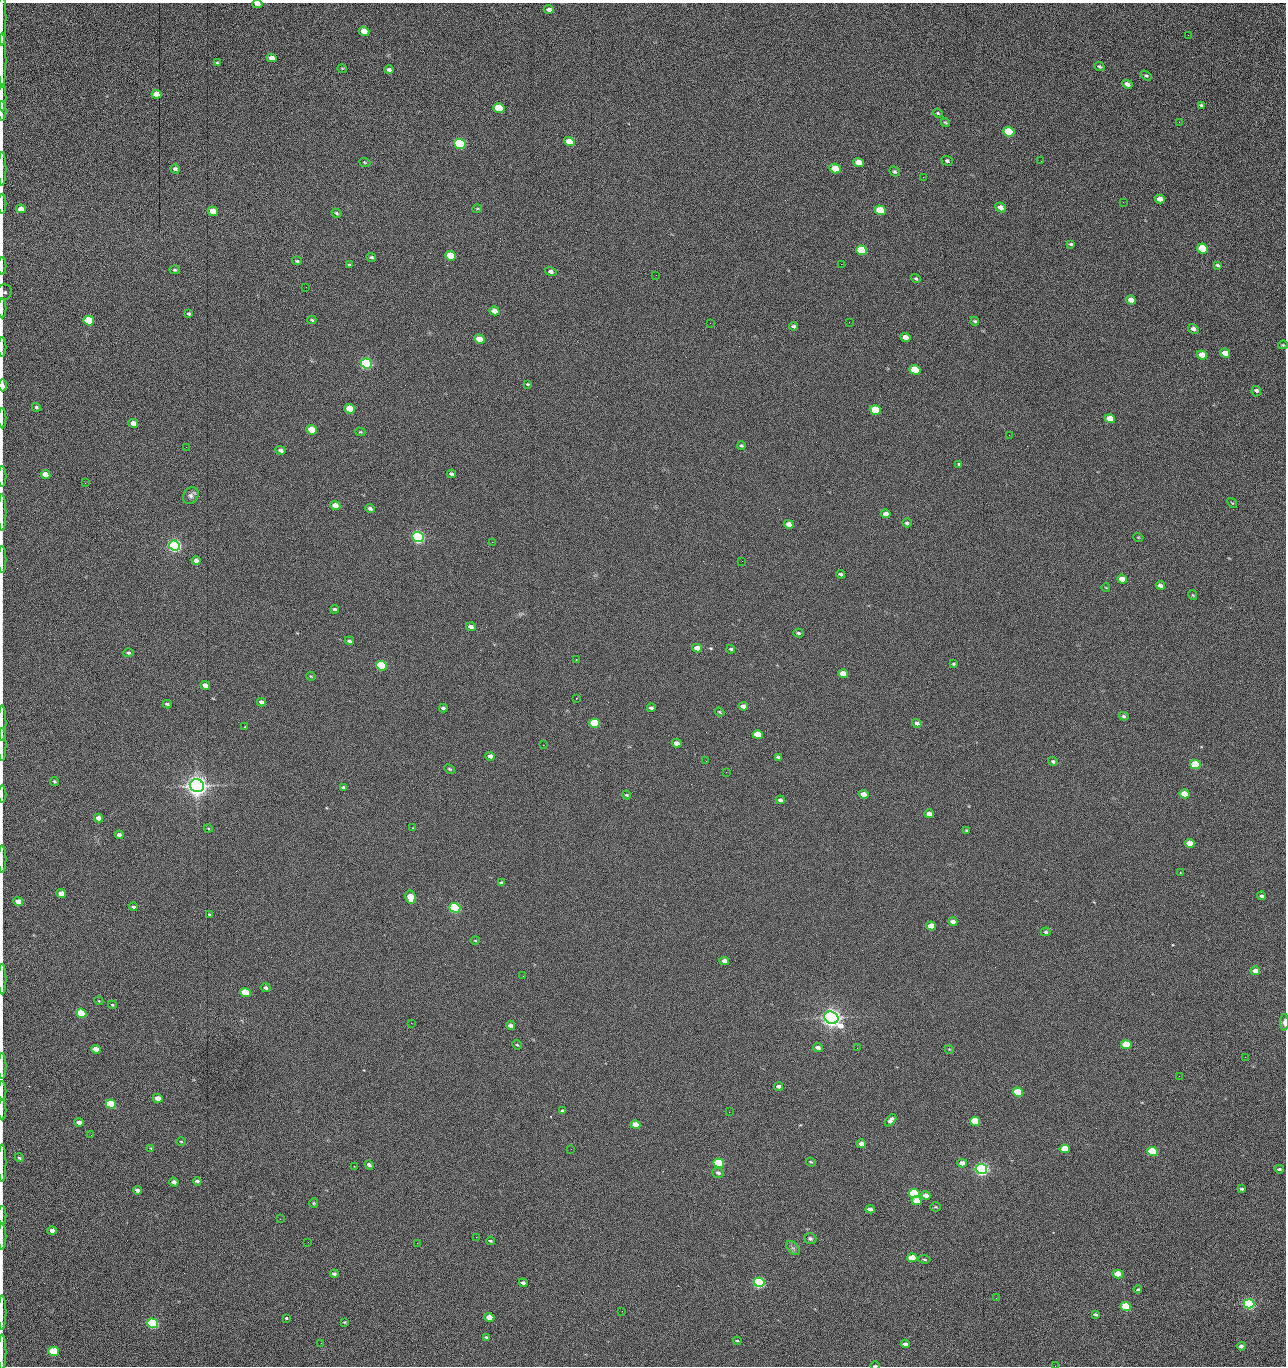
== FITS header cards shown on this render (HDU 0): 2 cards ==
NAXIS1  =                 1284 /fastest changing axis
NAXIS2  =                 1364 /next to fastest changing axis

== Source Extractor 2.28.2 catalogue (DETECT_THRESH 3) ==
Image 1284 x 1364 px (HDU 0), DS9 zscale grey, 1 PNG px = 1 image px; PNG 1288 x 1368 px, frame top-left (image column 1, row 1364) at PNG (2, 3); each listed source drawn as its Kron ellipse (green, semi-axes under 4 px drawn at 4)
Background 160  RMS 15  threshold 46.1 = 3 sigma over >= 5 px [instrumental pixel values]
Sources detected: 279; all 279 listed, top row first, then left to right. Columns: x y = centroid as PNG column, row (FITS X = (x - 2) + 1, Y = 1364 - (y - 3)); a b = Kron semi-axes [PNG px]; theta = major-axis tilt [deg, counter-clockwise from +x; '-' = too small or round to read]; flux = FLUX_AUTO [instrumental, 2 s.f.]
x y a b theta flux
257 4 5 3 - 5.6e+03
549 9 5 4 - 3.6e+03
2 18 28 2 90 4.1e+03
364 31 5 4 - 1.3e+04
1188 35 2 2 - 7.8e+02
271 58 5 4 - 5.2e+03
2 60 27 2 90 5.5e+03
217 63 4 3 - 1.0e+03
1100 67 6 4 -25 1.8e+03
342 68 5 3 - 8.0e+02
389 70 4 3 - 2.8e+03
1146 75 6 4 -33 1.5e+03
1127 84 5 4 - 4.5e+03
156 94 5 4 - 1.4e+04
2 97 14 2 90 2.2e+03
1201 105 4 3 - 2.0e+03
499 108 5 4 - 4.2e+04
2 111 10 2 90 1.9e+03
938 113 5 4 - 1.2e+03
945 122 5 3 - 1.2e+03
1179 122 3 2 - 8.8e+02
1009 132 6 5 - 6.0e+04
569 141 5 4 - 1.4e+04
460 144 6 5 - 1.6e+05
947 161 5 4 - 1.8e+03
1041 161 2 2 - 1.2e+03
365 162 6 3 -21 1.1e+03
858 162 5 4 - 1.2e+04
835 168 5 4 - 2.8e+04
2 169 17 2 90 3.2e+03
175 169 5 4 - 2.6e+03
894 172 5 4 - 1.5e+03
923 177 2 2 - 1.2e+04
1160 199 5 4 - 6.3e+03
1123 202 2 2 - 5.5e+02
2 204 10 2 90 1.9e+03
1001 207 5 4 - 5.8e+03
21 209 5 4 - 1.0e+04
477 209 5 3 - 8.7e+02
880 210 6 4 -19 5.1e+04
213 211 5 4 - 2.0e+04
336 213 5 4 - 1.6e+03
1071 244 4 3 - 1.4e+03
1202 249 5 5 - 4.3e+04
862 250 6 5 - 1.0e+05
450 256 5 4 - 4.0e+04
371 257 5 3 - 1.6e+03
297 261 5 3 - 1.5e+03
841 264 2 2 - 1.8e+04
350 265 4 3 - 1.8e+03
1217 265 4 3 - 1.8e+03
2 266 9 2 90 1.4e+03
175 270 5 4 - 1.5e+03
551 272 6 4 -16 2.9e+03
656 275 2 2 - 5.5e+02
916 279 5 4 - 1.6e+03
306 287 2 2 - 4.5e+02
4 292 8 7 - 2.5e+03
1131 300 5 4 - 7.5e+03
2 308 10 2 90 1.8e+03
494 311 5 4 - 9.2e+03
189 314 4 3 - 1.7e+03
312 320 4 3 - 1.3e+03
89 321 5 4 - 1.0e+05
975 321 4 3 - 1.5e+03
849 322 2 2 - 4.2e+02
710 323 2 2 - 2.2e+03
794 326 4 3 - 2.1e+03
1193 329 5 4 - 3.9e+03
905 337 5 4 - 7.5e+03
479 339 5 4 - 1.5e+04
1283 345 5 3 - 9.9e+02
2 347 10 2 90 1.6e+03
1225 353 5 4 - 1.1e+04
1202 355 5 4 - 1.6e+04
366 363 6 5 - 3.0e+05
915 370 5 4 - 5.7e+04
528 384 3 3 - 1.1e+03
3 385 6 2 -88 1.0e+04
1256 391 5 4 - 3.4e+03
36 407 5 4 - 1.8e+03
350 409 5 4 - 3.7e+04
875 410 5 4 - 5.9e+04
2 418 10 2 90 1.8e+03
1110 419 5 4 - 1.9e+04
133 423 5 4 - 8.3e+03
312 430 5 4 - 2.9e+04
360 432 5 4 - 1.1e+03
1009 435 2 2 - 2.1e+03
741 446 4 3 - 1.6e+03
186 447 2 2 - 2.1e+03
281 450 5 4 - 3.8e+03
958 465 3 3 - 4.3e+03
45 474 5 4 - 1.2e+04
451 474 4 3 - 2.4e+03
2 477 10 2 90 1.6e+03
85 483 2 2 - 7.0e+02
191 496 9 7 56 3.7e+03
1232 503 5 3 - 8.9e+02
335 505 5 4 - 9.9e+03
370 508 5 3 - 2.6e+03
2 512 18 2 90 2.9e+03
886 514 5 4 - 5.5e+03
907 523 5 4 - 1.9e+03
789 524 5 4 - 8.5e+03
418 537 6 5 - 5.0e+05
1138 537 5 3 - 8.4e+02
492 542 3 2 - 1.8e+03
174 546 6 5 - 5.3e+05
2 560 13 2 90 2.5e+03
196 561 4 4 - 4.0e+03
742 561 2 2 - 4.8e+02
840 574 4 3 - 1.7e+03
1122 579 5 4 - 1.3e+04
1160 585 4 4 - 4.0e+03
1106 588 4 2 - 6.7e+02
1193 595 5 3 - 1.0e+03
335 609 4 3 - 1.8e+03
471 627 5 3 - 4.3e+03
798 633 5 4 - 1.6e+03
349 641 5 4 - 1.9e+03
697 648 5 4 - 1.0e+04
731 649 4 3 - 1.6e+03
128 653 5 4 - 1.9e+03
576 659 2 2 - 9.6e+02
953 664 4 3 - 1.3e+03
381 666 5 4 - 1.6e+05
843 674 5 4 - 1.4e+04
311 676 4 3 - 9.4e+02
205 685 5 4 - 7.1e+03
576 698 3 2 - 5.5e+02
261 702 4 4 - 4.3e+03
167 704 4 3 - 1.9e+03
743 706 5 4 - 6.0e+03
443 708 4 3 - 2.2e+03
651 708 4 3 - 2.4e+03
719 712 5 3 - 1.1e+03
1124 716 5 4 - 1.9e+03
2 723 18 2 90 3.2e+03
594 723 5 4 - 6.9e+04
917 723 5 4 - 2.6e+03
245 727 2 2 - 7.4e+02
758 735 5 4 - 2.7e+04
677 743 5 4 - 7.5e+03
2 744 16 2 90 2.9e+03
543 745 2 2 - 2.1e+03
490 756 5 4 - 4.1e+03
778 757 4 3 - 1.6e+03
706 761 3 2 - 8.9e+02
1053 761 5 4 - 2.2e+03
1195 764 5 4 - 7.6e+04
450 769 6 3 -27 1.2e+03
726 772 2 2 - 1.8e+03
54 781 4 4 - 1.3e+03
197 786 7 6 - 1.5e+06
343 788 4 3 - 2.4e+03
2 794 8 2 90 1.4e+03
863 794 5 4 - 1.1e+04
1185 794 5 4 - 2.5e+04
626 795 4 3 - 1.1e+03
780 800 4 4 - 3.0e+03
929 814 5 4 - 8.1e+03
98 818 5 4 - 6.7e+03
208 828 4 3 - 8.9e+02
412 828 3 2 - 5.9e+02
967 830 3 3 - 1.3e+03
119 835 4 4 - 3.8e+03
1190 843 5 4 - 1.5e+04
2 859 13 2 90 2.3e+03
1180 873 3 2 - 7.3e+02
502 883 4 3 - 1.8e+03
61 894 5 4 - 1.2e+04
1261 896 4 4 - 1.8e+03
410 897 6 5 - 2.8e+04
18 902 5 4 - 1.6e+04
133 907 4 3 - 1.9e+03
455 908 5 4 - 2.4e+05
210 915 4 3 - 1.2e+03
953 922 4 4 - 5.9e+03
931 926 5 4 - 1.9e+04
1046 932 5 4 - 1.9e+03
475 940 5 3 - 8.5e+02
724 961 5 4 - 6.1e+03
1255 971 5 4 - 7.5e+03
523 976 3 2 - 1.3e+03
2 979 15 2 90 3.1e+03
266 988 5 3 - 2.2e+03
246 992 5 4 - 6.1e+04
99 1001 4 3 - 8.1e+02
112 1005 4 3 - 1.1e+03
81 1013 5 4 - 7.6e+04
831 1018 7 6 - 1.2e+06
1284 1022 8 3 90 3.5e+03
411 1023 2 2 - 3.7e+03
510 1025 4 4 - 4.2e+03
517 1045 5 4 - 1.2e+03
1126 1045 5 4 - 4.8e+04
818 1048 5 3 - 3.9e+03
857 1048 3 2 - 9.5e+02
96 1049 5 4 - 1.1e+04
949 1049 4 3 - 7.1e+02
1245 1057 2 2 - 1.2e+03
2 1066 13 2 90 2.0e+03
1179 1076 2 2 - 1.6e+03
778 1086 4 3 - 3.2e+03
2 1091 10 2 90 1.9e+03
1018 1092 5 4 - 8.7e+04
158 1098 5 4 - 1.2e+04
111 1104 5 4 - 6.6e+04
2 1110 10 2 90 1.8e+03
563 1111 3 3 - 1.8e+03
729 1112 2 2 - 6.7e+02
891 1120 7 4 51 4.8e+03
975 1121 5 4 - 7.2e+04
79 1122 5 4 - 5.4e+03
635 1125 5 4 - 2.0e+04
91 1135 2 2 - 1.6e+03
181 1141 4 3 - 1.0e+03
861 1144 5 4 - 7.3e+03
151 1148 3 3 - 9.3e+02
571 1149 2 2 - 5.7e+02
1065 1149 5 4 - 3.2e+04
1152 1151 5 4 - 9.9e+04
19 1158 4 3 - 1.3e+03
811 1162 5 3 - 1.1e+03
2 1163 19 2 90 3.2e+03
719 1163 5 4 - 1.5e+05
962 1163 5 4 - 7.6e+03
369 1165 5 3 - 9.9e+03
354 1166 2 2 - 5.1e+02
981 1169 5 5 - 5.9e+05
1279 1169 5 3 - 1.8e+03
718 1173 6 5 - 3.2e+03
197 1181 4 3 - 2.5e+03
174 1182 5 4 - 4.5e+03
1241 1189 3 3 - 1.8e+03
137 1190 4 3 - 3.4e+03
914 1193 5 4 - 1.4e+05
926 1195 5 4 - 6.2e+03
916 1201 5 4 - 1.6e+04
314 1203 5 4 - 1.2e+03
936 1207 5 4 - 1.3e+03
870 1209 4 4 - 4.6e+03
2 1215 9 2 90 1.7e+03
280 1219 2 2 - 1.4e+03
52 1230 4 3 - 4.4e+03
2 1237 13 2 90 2.7e+03
476 1237 2 2 - 6.0e+03
810 1239 6 5 - 2.3e+03
490 1241 4 3 - 1.4e+03
308 1242 2 2 - 1.3e+03
417 1243 2 2 - 3.5e+03
793 1248 8 5 -44 2.7e+03
912 1258 5 4 - 1.9e+04
924 1259 6 3 -5 1.5e+03
334 1274 4 3 - 2.9e+03
1118 1274 5 4 - 2.7e+04
759 1282 5 4 - 3.0e+05
523 1283 4 3 - 3.1e+03
1138 1289 4 3 - 1.2e+03
996 1298 2 2 - 1.9e+03
1249 1304 5 4 - 3.6e+05
1126 1306 5 4 - 7.8e+04
622 1311 2 2 - 5.8e+02
2 1312 17 2 90 3.0e+03
1095 1314 4 3 - 1.7e+03
489 1317 5 4 - 1.8e+04
286 1318 3 3 - 2.9e+03
344 1322 4 4 - 1.0e+03
153 1323 5 4 - 2.4e+05
486 1337 4 3 - 1.3e+03
737 1341 4 3 - 1.1e+03
321 1343 3 2 - 9.6e+02
905 1344 4 3 - 4.0e+03
1241 1346 4 3 - 5.0e+03
53 1351 5 4 - 9.3e+04
2 1352 18 2 90 3.0e+03
875 1366 5 2 - 1.8e+03
1055 1366 2 2 - 1.3e+03
At the frame edge (FLAGS 8, measured only in part): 33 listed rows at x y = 257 4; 2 18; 2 60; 2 97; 2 111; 2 169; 2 204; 21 209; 2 266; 4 292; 2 308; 2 347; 3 385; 2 418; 2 477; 2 512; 2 560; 2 723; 2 744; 2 794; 2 859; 2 979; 1284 1022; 2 1066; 2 1091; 2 1110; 2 1163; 2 1215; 2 1237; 2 1312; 2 1352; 875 1366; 1055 1366

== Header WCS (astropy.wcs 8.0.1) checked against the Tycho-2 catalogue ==
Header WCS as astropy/WCSLIB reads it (CRVAL/CRPIX/CD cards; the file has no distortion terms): RA---TAN/DEC--TAN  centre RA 15:41:42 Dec +51:58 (235.42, +51.97 deg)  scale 1.26 arcsec/px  FOV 26.9' x 28.5'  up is +92 deg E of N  parity flipped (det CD > 0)
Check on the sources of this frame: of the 60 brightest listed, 10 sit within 2.0 arcsec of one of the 12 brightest Tycho-2 stars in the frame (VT <= 12.29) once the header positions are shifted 0.28 arcsec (0.28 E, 0.05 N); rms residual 0.97 arcsec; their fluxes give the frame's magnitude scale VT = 25.17 - 2.5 log10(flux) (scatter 0.22 mag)
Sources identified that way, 10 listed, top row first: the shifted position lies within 2.0 arcsec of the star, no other Tycho-2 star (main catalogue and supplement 1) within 4.0 arcsec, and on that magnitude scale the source's flux lands within +1.5 / -3 mag of the star's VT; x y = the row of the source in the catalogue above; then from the Tycho-2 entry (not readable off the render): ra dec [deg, ICRS J2000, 3 dp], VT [Tycho-2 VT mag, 2 dp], TYC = Tycho-2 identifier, HIP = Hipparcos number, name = IAU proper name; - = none
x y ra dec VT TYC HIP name
366 363 235.614 +52.064 11.61 3489-1132-1 - -
418 537 235.514 +52.049 11.19 3489-1407-1 - -
197 786 235.378 +52.130 9.31 3489-1322-1 76850 -
455 908 235.303 +52.042 11.52 3489-958-1 - -
831 1018 235.232 +51.912 9.59 3489-824-1 - -
981 1169 235.143 +51.862 10.97 3489-1016-1 - -
914 1193 235.131 +51.886 12.29 3489-908-1 - -
759 1282 235.084 +51.941 11.45 3489-1346-1 - -
1249 1304 235.062 +51.771 11.53 3489-1453-1 - -
153 1323 235.075 +52.152 11.74 3489-912-1 - -